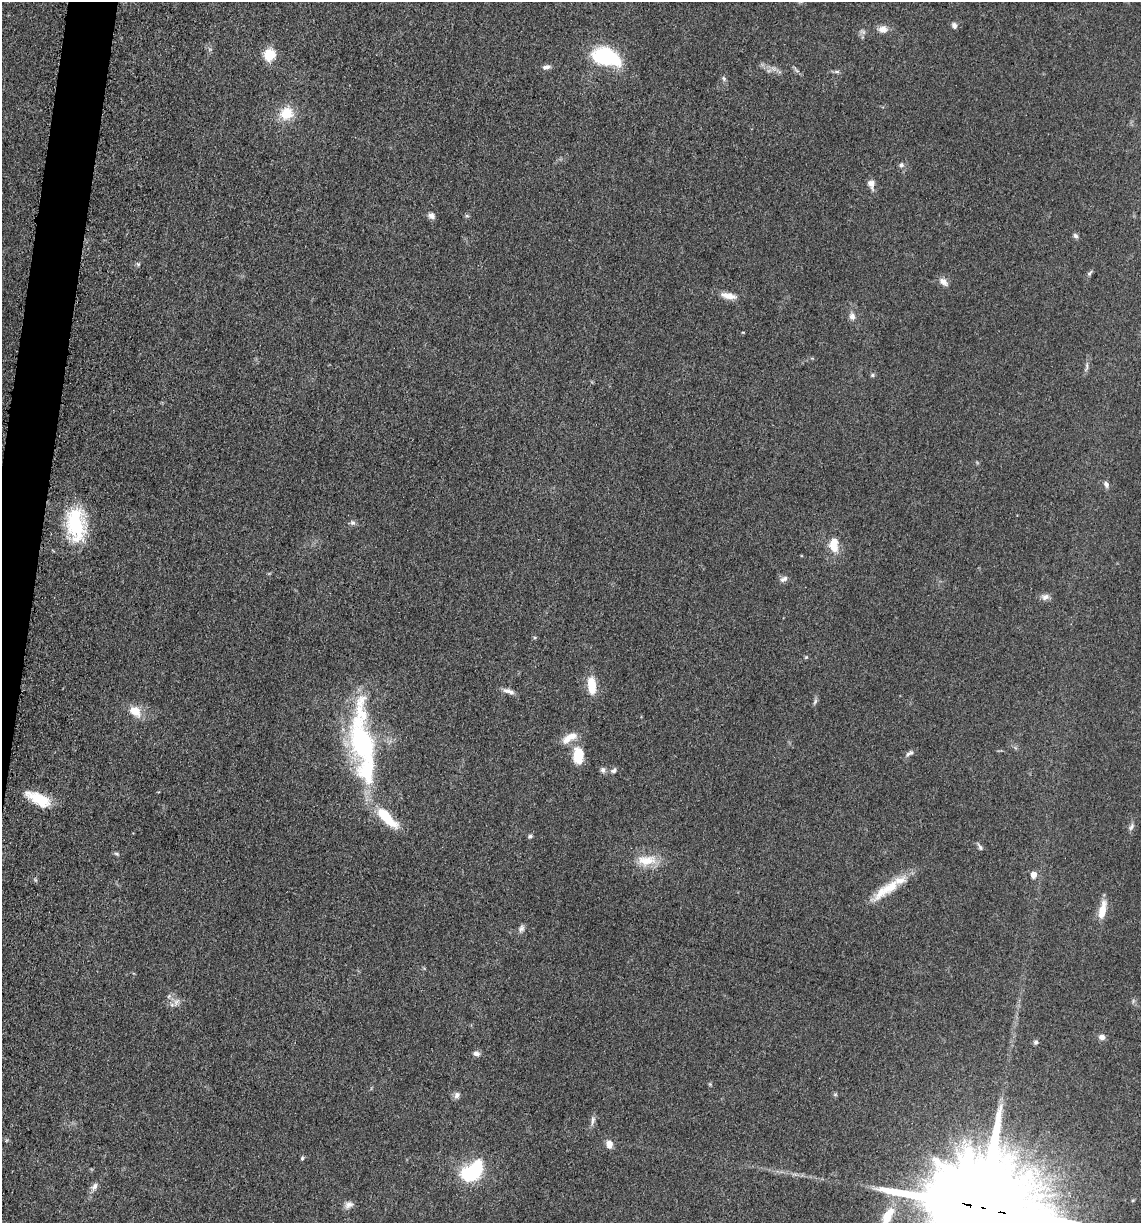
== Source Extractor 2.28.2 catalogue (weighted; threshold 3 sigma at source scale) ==
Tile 7 of 4 x 4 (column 3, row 2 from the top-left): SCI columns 2524-3662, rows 2465-3685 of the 4978 x 4921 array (HDU 1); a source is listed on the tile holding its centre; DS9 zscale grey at full resolution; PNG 1143 x 1225 px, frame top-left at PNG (2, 2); no overlay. Shown black and unused: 2% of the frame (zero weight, under 3 of 5 exposures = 4% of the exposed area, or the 3 px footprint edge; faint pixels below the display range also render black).
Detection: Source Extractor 2.28.2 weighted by HDU 2 'WHT'; one run over the whole footprint, this tile lists its part. Background 0.0561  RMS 0.0058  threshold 0.0263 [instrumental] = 3 sigma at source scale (4.5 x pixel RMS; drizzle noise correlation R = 1.50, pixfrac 1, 0.05/0.05 arcsec/px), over >= 5 px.
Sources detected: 68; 1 inside a brighter object's white glare — not listed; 3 inside a brighter listed object's ellipse — not listed separately; the other 64 listed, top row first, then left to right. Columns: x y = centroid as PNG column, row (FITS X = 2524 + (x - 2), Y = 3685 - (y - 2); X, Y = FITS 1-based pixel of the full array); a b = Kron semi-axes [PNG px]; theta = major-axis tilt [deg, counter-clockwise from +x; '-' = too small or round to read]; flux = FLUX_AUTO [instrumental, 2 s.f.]
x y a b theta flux
954 25 7 5 -72 2.2
883 29 11 8 8 4.7
269 55 6 6 - 46
606 56 31 18 -17 43
547 67 10 5 10 2.1
837 72 7 4 0 1.1
724 79 7 5 -60 1.3
286 113 15 13 18 13
901 165 6 6 - 1.8
871 184 10 7 -71 4.1
431 216 8 7 - 2.4
467 216 6 4 -19 0.8
1075 236 7 5 -58 1.5
138 264 5 4 - 0.82
1090 273 8 5 55 1.3
943 282 12 7 -40 3.6
728 296 21 8 -12 5.6
852 316 11 8 -85 2.9
1087 366 13 4 84 1.8
872 375 6 4 22 0.96
1106 484 9 6 -67 2
352 523 7 6 - 1.5
76 524 41 21 -83 39
834 548 13 8 -33 6.7
784 579 12 6 31 2.2
1045 597 11 7 14 2.7
806 657 5 4 - 0.66
592 685 19 9 -84 12
508 691 16 6 -18 3
815 701 9 4 64 1.3
135 711 18 12 -38 8.8
569 738 22 9 30 7.6
362 741 80 26 -83 110
910 753 12 6 27 1.9
578 755 19 12 88 14
603 770 8 7 - 1.8
614 771 7 6 - 1.7
39 799 27 12 -28 17
386 817 31 11 -45 22
1131 827 12 5 62 1.8
530 836 6 5 - 1.1
980 847 9 5 -55 1.4
117 854 8 4 -27 1
647 860 28 14 3 13
1033 875 5 5 - 5.5
886 889 48 12 35 18
1102 910 23 8 77 8.9
521 928 10 7 66 2.1
176 1002 13 6 56 2.6
1102 1037 7 6 - 2.7
1036 1042 6 6 - 1.4
476 1054 9 6 -2 2.3
710 1084 5 5 - 0.66
835 1094 6 4 0 0.8
457 1095 9 7 65 2.2
593 1120 14 5 78 2.3
609 1144 9 7 -69 4.6
302 1158 6 4 69 0.88
476 1169 16 9 79 29
94 1186 11 7 58 2.7
1133 1200 5 4 - 0.65
349 1205 12 8 26 2.9
983 1208 33 25 -15 23000
887 1217 33 11 64 14
Overlapping masked pixels (flux is a lower limit): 1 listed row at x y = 983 1208
Isophote crosses this tile's border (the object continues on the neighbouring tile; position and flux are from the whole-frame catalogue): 2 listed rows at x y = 983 1208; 887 1217